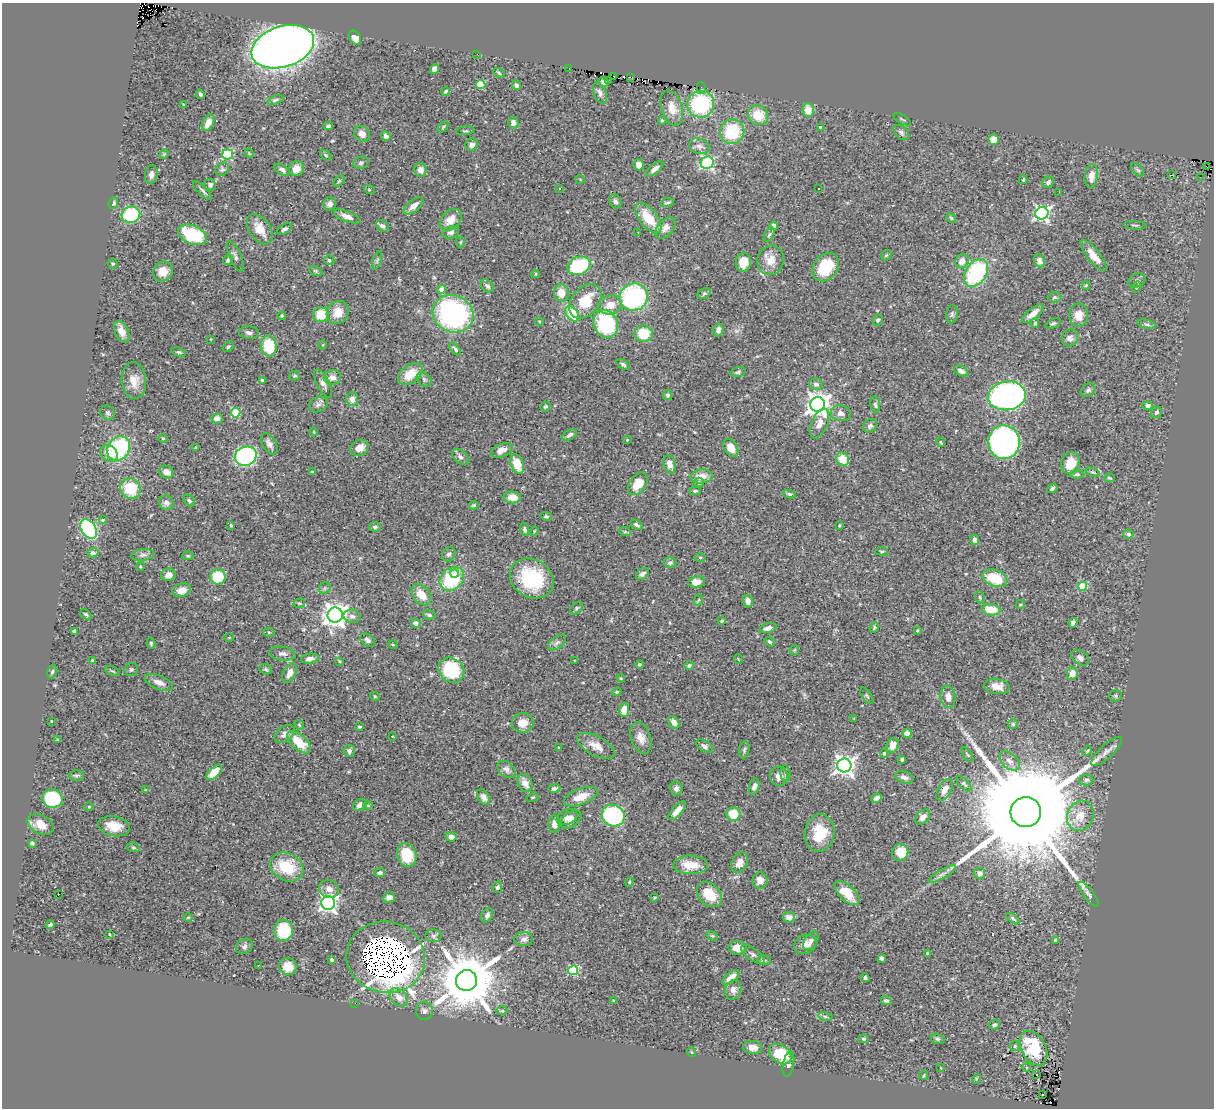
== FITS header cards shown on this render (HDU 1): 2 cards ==
NAXIS1  =                 1212
NAXIS2  =                 1106

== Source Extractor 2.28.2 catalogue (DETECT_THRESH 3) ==
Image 1212 x 1106 px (HDU 1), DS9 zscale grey, 1 PNG px = 1 image px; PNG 1216 x 1110 px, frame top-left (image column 1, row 1106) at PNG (2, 3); each listed source drawn as its Kron ellipse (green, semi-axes under 4 px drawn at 4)
Background 0.808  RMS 0.031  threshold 0.0931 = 3 sigma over >= 5 px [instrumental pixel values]
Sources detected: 421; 4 with non-positive FLUX_AUTO (blend fragments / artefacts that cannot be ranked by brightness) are neither listed nor drawn; the other 417 listed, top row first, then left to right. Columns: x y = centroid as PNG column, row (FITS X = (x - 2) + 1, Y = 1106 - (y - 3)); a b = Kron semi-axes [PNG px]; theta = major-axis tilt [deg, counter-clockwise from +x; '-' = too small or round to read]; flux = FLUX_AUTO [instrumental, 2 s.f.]
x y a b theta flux
355 38 7 5 -56 17
283 47 32 20 18 2500
477 54 2 2 - 5.4
569 68 3 2 - 3.4
435 69 5 4 - 15
499 73 6 4 -32 3
613 77 3 2 - 20
630 77 3 2 - 7.6
609 80 3 2 - 3.7
603 82 5 3 - 5.5
480 84 5 4 - 90
516 85 5 4 - 5.4
701 88 6 3 -79 2.7
446 91 4 3 - 3.3
600 93 11 6 -70 7.3
200 94 5 3 - 4.3
275 100 8 4 18 4.6
183 104 4 3 - 1.7
701 104 13 13 - 130
672 108 18 10 -73 26
808 110 7 5 -74 14
758 115 10 9 - 46
902 119 10 2 -31 2.2
662 120 4 4 - 2.9
208 123 9 5 62 22
513 123 6 5 - 9.3
328 126 5 3 - 4.3
443 127 6 4 46 2.6
820 127 4 4 - 6.3
465 131 9 3 8 2.8
732 132 12 12 - 100
901 132 9 6 -42 6.1
362 134 8 7 - 12
386 136 5 4 - 5.9
993 139 5 5 - 24
472 145 6 6 - 11
699 146 10 7 -18 9.5
249 153 5 3 - 1.9
164 154 5 4 - 2.2
228 154 5 5 - 190
326 155 6 4 -38 3.1
361 163 8 6 19 5.1
707 163 6 6 - 310
639 165 6 5 - 14
1207 167 2 2 - 12
296 168 8 7 - 18
222 169 7 6 - 4.6
655 169 10 5 39 9.8
282 170 8 5 -33 6.1
421 170 7 6 - 15
1138 170 8 5 -47 4.3
151 174 9 6 80 9.6
1171 175 3 2 - 19
1091 176 12 6 84 17
1200 177 2 2 - 17
580 179 5 3 - 1.6
1023 180 4 3 - 2.6
339 181 6 4 45 2.8
1048 182 6 5 - 6.5
210 185 6 5 - 6.7
560 188 3 3 - 4.7
818 188 3 3 - 3.8
369 189 5 3 - 1.9
202 191 13 3 -45 4.5
1059 192 2 2 - 26
615 201 7 5 -63 5.6
668 202 6 3 9 3.5
113 203 6 4 70 4
330 204 7 6 - 9.7
413 206 12 5 39 15
1042 213 6 6 - 500
131 215 9 8 - 130
347 217 13 5 -22 13
648 218 18 9 -52 50
951 218 5 4 - 3
451 220 13 9 46 26
1135 225 11 3 -4 3.3
382 226 7 5 -33 6.9
774 226 4 4 - 13
665 228 12 7 51 12
260 229 17 10 -55 32
284 229 8 4 27 4.7
451 232 8 6 24 7.5
638 232 2 2 - 1.3
192 235 15 9 -24 130
769 235 8 4 62 3.5
460 242 5 4 - 2.6
886 255 6 4 44 2.5
1093 256 19 6 -51 23
235 257 17 5 -66 8.5
228 260 5 5 - 8.5
329 260 5 4 - 3.2
377 260 9 4 72 3.8
771 260 15 13 69 26
962 261 7 6 - 20
1039 261 7 5 -62 9.9
743 262 9 7 81 31
113 263 5 5 - 2.6
579 266 12 8 22 170
826 267 15 12 55 82
316 271 7 4 -27 3
163 272 10 9 - 24
976 273 15 10 56 210
535 274 4 3 - 1.8
1137 281 9 6 20 5.7
1086 285 4 4 - 2.2
487 286 7 5 -44 6.2
1137 287 6 3 70 2.2
441 289 4 4 - 12
561 293 9 7 -79 26
704 294 7 5 30 3.8
634 297 14 13 - 280
1054 297 7 5 2 3.5
585 301 19 13 52 58
610 305 12 9 16 23
338 312 12 10 54 29
453 314 21 18 -27 410
572 314 9 6 -56 67
952 314 9 5 82 4.5
1033 314 13 5 38 16
321 315 8 7 - 51
1079 315 11 9 87 22
282 316 4 3 - 2.1
878 320 6 4 61 3.6
539 321 4 3 - 2
1035 323 4 3 - 2.9
1053 323 7 4 25 3.7
606 324 14 12 -67 160
1147 324 9 4 -13 4.2
718 330 6 5 - 7.5
122 332 11 6 -66 17
249 333 10 6 -6 7.4
644 334 9 8 - 59
1070 338 8 8 - 8.6
211 339 3 2 - 1.3
323 345 4 3 - 1.5
269 346 10 7 -84 72
228 347 6 4 42 3.5
455 349 7 3 -47 4.3
179 352 7 4 -17 3.4
623 364 7 4 -33 3.7
961 371 7 5 -29 9.6
738 372 8 4 16 4.2
410 374 14 9 37 41
295 376 5 5 - 2.8
332 378 9 7 8 15
424 379 8 6 -44 4.6
134 381 18 12 -85 27
263 381 4 3 - 8.4
323 383 15 6 -64 10
816 384 7 5 -15 6
1088 390 8 6 41 4.8
668 395 5 4 - 4.3
1007 396 19 14 8 750
352 399 7 6 - 13
318 404 10 7 28 7.5
818 404 7 7 - 1700
875 405 8 5 -81 4.7
1147 405 5 4 - 6.5
545 407 5 4 - 3.2
1156 412 6 5 - 4.5
108 413 7 6 - 4.4
236 413 5 4 - 100
841 413 10 8 -11 11
217 418 6 5 - 12
819 424 15 8 67 17
870 426 7 6 - 6
314 432 4 3 - 1.6
569 435 8 5 34 6.9
163 438 5 3 - 1.8
627 440 4 3 - 1.5
941 442 5 3 - 2.2
1004 442 17 15 -79 530
269 444 12 7 -59 11
119 448 13 10 55 200
195 448 4 2 - 2.3
360 448 9 7 30 16
731 448 9 6 -58 19
502 450 11 6 24 15
109 453 9 7 -38 21
246 456 11 9 22 400
461 457 10 6 -42 8.4
843 459 7 6 - 36
1070 463 11 9 73 35
517 464 10 6 -67 41
670 464 9 6 -74 13
166 472 7 6 - 14
312 472 4 4 - 2.9
1093 472 7 3 -22 2.9
1077 474 7 5 0 4
702 476 11 7 5 26
1110 478 5 4 - 2.7
699 483 5 5 - 5.3
638 484 12 8 54 41
130 488 10 10 - 71
1052 488 6 3 36 4.4
695 491 5 3 - 3.4
789 494 6 4 -9 4.1
512 497 8 6 -6 25
189 501 6 4 -49 3.9
166 503 7 7 - 10
474 505 5 3 - 3.2
546 516 6 4 -16 2.7
103 520 4 4 - 2.4
231 525 3 3 - 2.8
636 525 7 4 -32 6
840 525 4 3 - 2.7
375 527 6 5 - 4.7
89 529 10 7 -56 220
525 529 6 4 -73 4.1
534 531 4 4 - 2
625 532 6 4 -17 2.5
1128 534 5 4 - 4.6
975 540 5 4 - 8.7
882 551 6 3 -7 2.7
93 553 5 4 - 5.4
449 554 8 6 56 5.9
143 555 11 5 9 8
188 556 5 4 - 2.6
700 557 6 4 1 2.8
670 563 6 5 - 4.8
140 567 4 4 - 2.1
454 573 4 4 - 8.3
643 574 7 5 36 8.7
169 575 7 6 - 15
218 577 7 7 - 90
532 578 23 19 -31 130
995 578 13 8 -21 66
452 579 13 10 43 120
696 582 8 6 7 22
1083 586 4 4 - 82
325 588 6 5 - 3.7
182 590 9 6 16 22
421 595 12 8 -51 30
980 597 6 4 -70 3.2
698 600 6 3 70 2.4
748 601 6 5 - 9.7
299 603 6 4 18 2.8
1020 605 4 4 - 2.8
576 608 7 5 44 4.1
991 610 9 5 -7 38
86 614 6 4 -43 3.3
335 615 7 7 - 1800
429 615 6 5 - 4.7
352 616 8 6 -12 7.5
722 621 4 3 - 2.7
416 623 5 4 - 11
1073 623 5 4 - 6.8
768 628 9 4 16 10
874 628 5 3 - 2.7
917 630 3 2 - 2.4
74 631 4 4 - 12
269 632 6 4 -1 2.5
229 637 4 3 - 1.6
368 640 8 5 -36 7.6
770 642 6 4 -38 3.2
151 643 5 3 - 3.6
557 643 10 6 37 6.9
393 645 5 3 - 1.8
794 650 5 5 - 2.6
282 654 13 7 -7 9.6
1080 658 10 6 -36 6.9
310 659 9 5 6 11
738 659 4 3 - 1.5
93 661 4 3 - 2.9
340 661 3 2 - 1.9
575 661 3 2 - 1.3
639 664 4 4 - 3.2
689 665 5 4 - 4.8
266 669 7 5 -22 3.3
131 670 7 6 - 5
451 670 14 11 -40 120
112 671 8 3 -26 3
52 672 7 5 70 4.2
290 673 11 6 63 17
1072 673 6 5 - 18
621 678 4 3 - 2
159 682 15 6 -22 15
997 686 12 7 -8 20
617 692 4 3 - 2.7
867 696 9 4 -56 3.6
1116 696 6 5 - 3.8
375 697 5 3 - 1.7
948 697 11 7 -82 14
624 710 7 5 83 21
854 718 3 3 - 1.6
51 721 2 2 - 1.9
674 722 7 5 -50 12
523 723 11 10 - 24
1013 724 4 4 - 3
299 725 5 4 - 2.9
360 727 4 3 - 2.7
907 733 4 4 - 11
285 734 11 7 37 10
392 736 3 2 - 1.2
641 738 16 9 -71 19
58 740 3 3 - 2.2
299 742 14 7 -42 49
893 745 7 6 - 17
596 746 21 9 -28 23
704 746 9 5 -32 6.7
559 748 3 3 - 2.2
744 750 8 5 80 4.2
349 751 6 5 - 6.2
1087 751 5 3 - 1.9
1106 751 20 6 43 12
884 753 4 4 - 2.6
967 755 8 2 -55 2.3
902 759 3 3 - 3.6
1009 761 12 7 -39 13
844 765 7 7 - 1200
506 769 10 7 -41 8.6
214 772 9 5 46 46
785 773 8 5 -86 4.5
76 775 7 5 1 4.2
779 776 10 9 - 15
904 777 9 6 -20 8.8
1086 780 7 5 2 4.9
525 783 9 6 -61 18
964 784 9 4 -45 3.8
754 787 8 5 73 7.8
554 788 6 4 8 7
676 788 7 6 - 7.3
145 790 3 3 - 1.9
945 790 12 6 60 16
483 797 9 5 -60 8
533 797 6 4 19 2.7
581 797 18 8 21 31
876 798 5 4 - 9.7
52 799 10 9 - 150
360 805 7 5 36 10
368 805 5 4 - 2.4
89 807 4 4 - 2.1
677 811 12 5 49 18
1026 812 15 15 - 86000
733 814 7 7 - 50
613 815 12 10 -37 270
1080 816 15 13 66 30
567 817 11 7 25 10
923 817 8 6 46 14
571 820 12 7 37 12
41 824 14 9 -27 24
554 824 9 5 -88 12
114 826 16 10 -12 35
820 833 19 15 82 63
451 837 5 4 - 14
32 843 4 3 - 3.6
133 847 6 4 -17 3
900 852 8 8 - 45
407 855 12 9 -70 65
739 862 11 7 63 21
690 865 17 9 -1 39
287 867 17 13 -27 79
379 873 6 4 10 6.8
979 873 6 5 - 10
942 874 15 4 30 8.6
760 880 8 7 - 16
629 882 5 3 - 2.6
497 887 6 4 74 4.8
329 889 10 8 -17 14
847 893 15 7 -44 41
709 894 14 10 -45 53
1089 894 15 5 -52 6.5
58 895 3 2 - 20
389 897 6 5 - 9.9
655 897 3 3 - 2.6
328 903 7 7 - 770
487 915 7 5 61 7.2
188 917 5 3 - 1.6
789 917 6 5 - 14
1013 919 7 4 -38 3.6
50 925 4 3 - 3.6
284 930 11 9 88 81
109 934 3 2 - 1.3
433 936 8 6 -1 5.8
712 936 6 4 -29 2.6
524 939 9 7 5 8.4
1055 940 4 4 - 5.1
811 941 10 6 59 7.3
805 944 11 9 24 16
244 946 9 7 35 6.3
737 948 9 7 -2 23
753 954 14 6 -36 7.3
927 954 4 3 - 3.4
386 957 39 35 -12 9500
881 958 4 3 - 6.7
332 960 4 3 - 9.3
764 960 7 4 -1 4
258 965 2 2 - 1.3
288 966 9 8 - 29
573 970 5 5 - 140
731 977 10 5 39 23
865 978 4 3 - 4.4
466 980 10 10 - 17000
733 990 10 8 72 11
399 997 11 7 -44 17
614 1000 4 3 - 2.4
886 1001 5 4 - 5.6
355 1003 2 2 - 3.5
424 1011 9 8 - 7.6
502 1011 6 4 0 2.3
825 1017 7 4 -9 3.5
994 1025 6 4 24 4.1
863 1039 5 4 - 3.9
938 1039 7 5 -16 4
1015 1046 5 5 - 2.9
752 1047 9 6 -8 16
1034 1048 18 12 -61 76
691 1052 5 3 - 1.8
780 1054 12 9 -37 72
788 1064 13 5 79 7.3
1026 1067 4 3 - 1.7
941 1068 4 2 - 1.4
1036 1074 2 2 - 0.86
924 1075 4 2 - 2.1
976 1079 5 3 - 1.7
1042 1094 3 2 - 4.2
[4 non-positive-flux detections neither listed nor drawn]